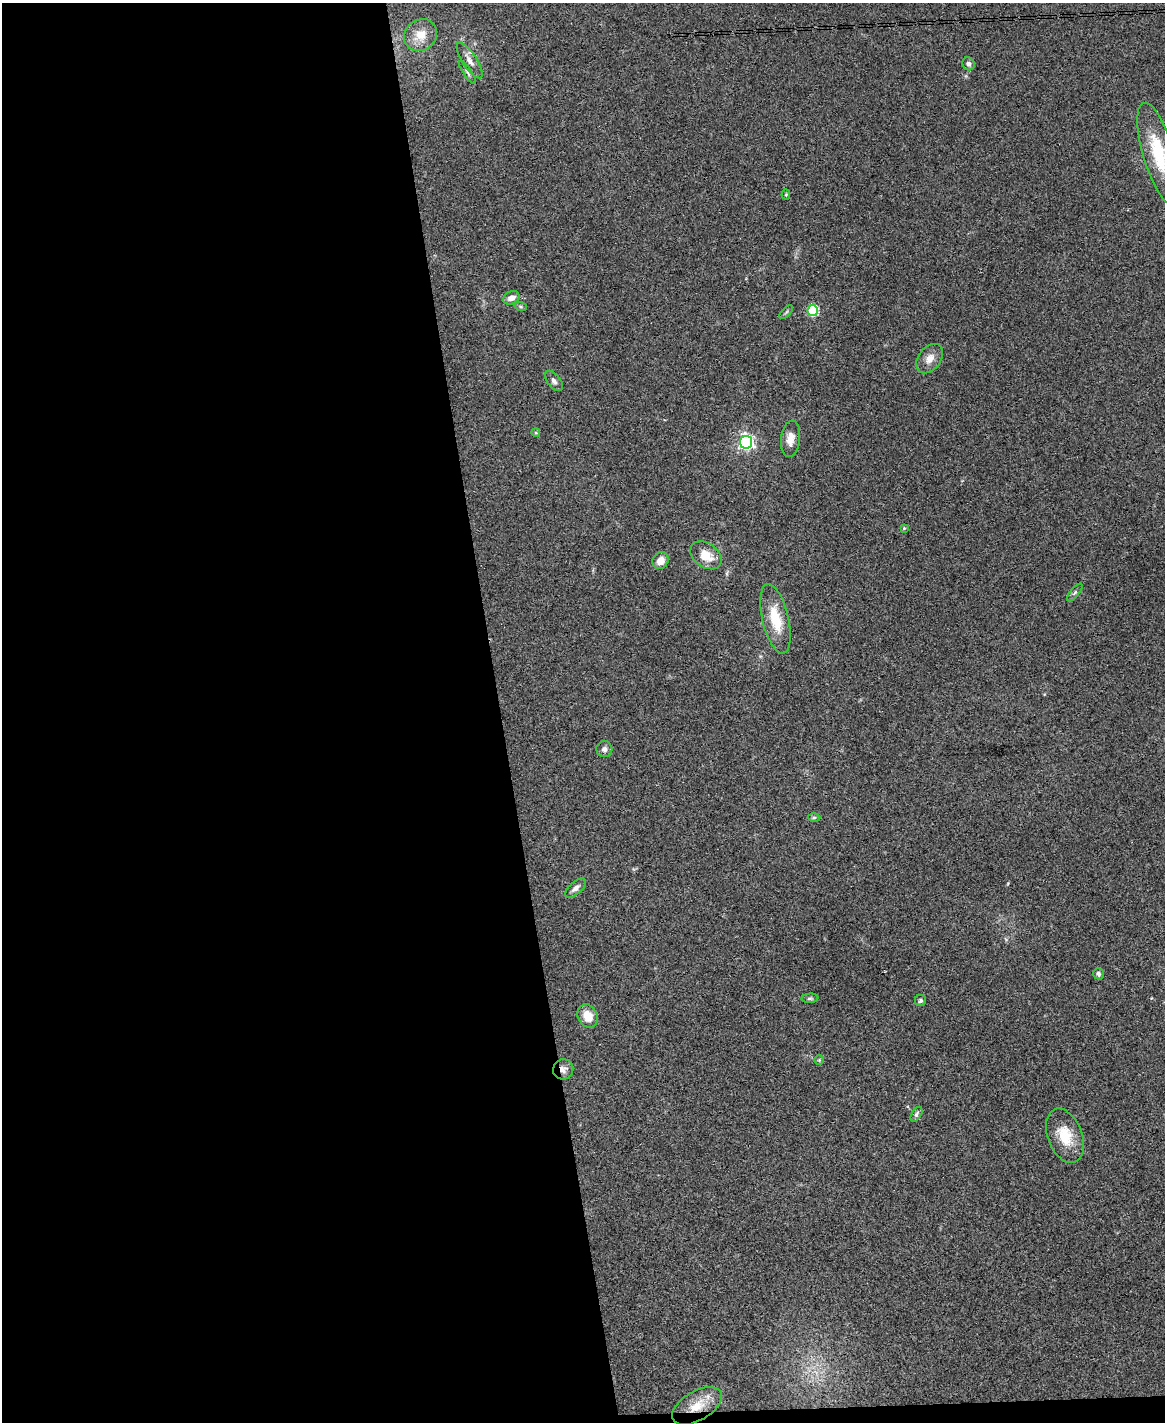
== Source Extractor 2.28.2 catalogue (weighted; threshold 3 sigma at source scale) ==
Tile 9 of 4 x 3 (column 1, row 3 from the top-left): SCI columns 1-1163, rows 240-1659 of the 4653 x 4631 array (HDU 1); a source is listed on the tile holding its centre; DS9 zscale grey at full resolution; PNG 1167 x 1424 px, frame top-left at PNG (2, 3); each listed source drawn as its Kron ellipse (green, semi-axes under 4 px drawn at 4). Shown black and unused: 44% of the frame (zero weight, under 3 of 4 exposures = <1% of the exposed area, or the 3 px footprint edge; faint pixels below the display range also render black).
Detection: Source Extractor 2.28.2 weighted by HDU 2 'WHT'; one run over the whole footprint, this tile lists its part. Background 0.0739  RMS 0.0056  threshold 0.025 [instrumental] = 3 sigma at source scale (4.5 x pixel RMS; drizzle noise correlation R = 1.50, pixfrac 1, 0.05/0.05 arcsec/px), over >= 5 px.
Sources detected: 32; all 32 listed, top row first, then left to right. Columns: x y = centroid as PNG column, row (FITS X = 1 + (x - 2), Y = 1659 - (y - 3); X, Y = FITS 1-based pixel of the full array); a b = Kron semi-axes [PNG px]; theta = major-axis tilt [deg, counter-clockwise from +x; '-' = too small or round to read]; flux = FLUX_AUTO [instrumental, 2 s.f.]
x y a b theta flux
421 35 17 15 39 9.9
470 60 21 7 -57 4
968 64 7 6 - 2
468 72 13 3 -57 1.2
1159 154 53 16 -74 29
786 195 5 4 - 0.61
511 298 8 6 23 3.5
521 307 6 4 -18 0.77
813 310 5 5 - 42
786 312 9 3 45 0.89
930 359 16 11 52 5.2
554 381 12 6 -51 2.2
536 433 4 3 - 0.52
791 439 18 9 83 5.8
746 442 6 6 - 160
904 528 3 3 - 0.61
706 555 17 12 -35 9.4
660 561 9 7 53 5.7
1075 592 11 4 50 1.3
775 619 35 13 -77 17
604 749 8 8 - 2.3
814 817 6 4 1 0.91
575 888 12 6 41 2.7
1098 974 6 5 - 1.4
810 998 8 4 5 1
921 1001 5 5 - 1.2
587 1016 12 9 -63 9.3
819 1060 5 5 - 0.69
563 1069 10 10 - 3.5
916 1114 8 4 58 1.2
1065 1136 28 17 -69 15
697 1406 27 14 31 13
Overlapping masked pixels (flux is a lower limit): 2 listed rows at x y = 563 1069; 697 1406
Isophote crosses this tile's border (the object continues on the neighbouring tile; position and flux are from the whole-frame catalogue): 1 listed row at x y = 1159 154